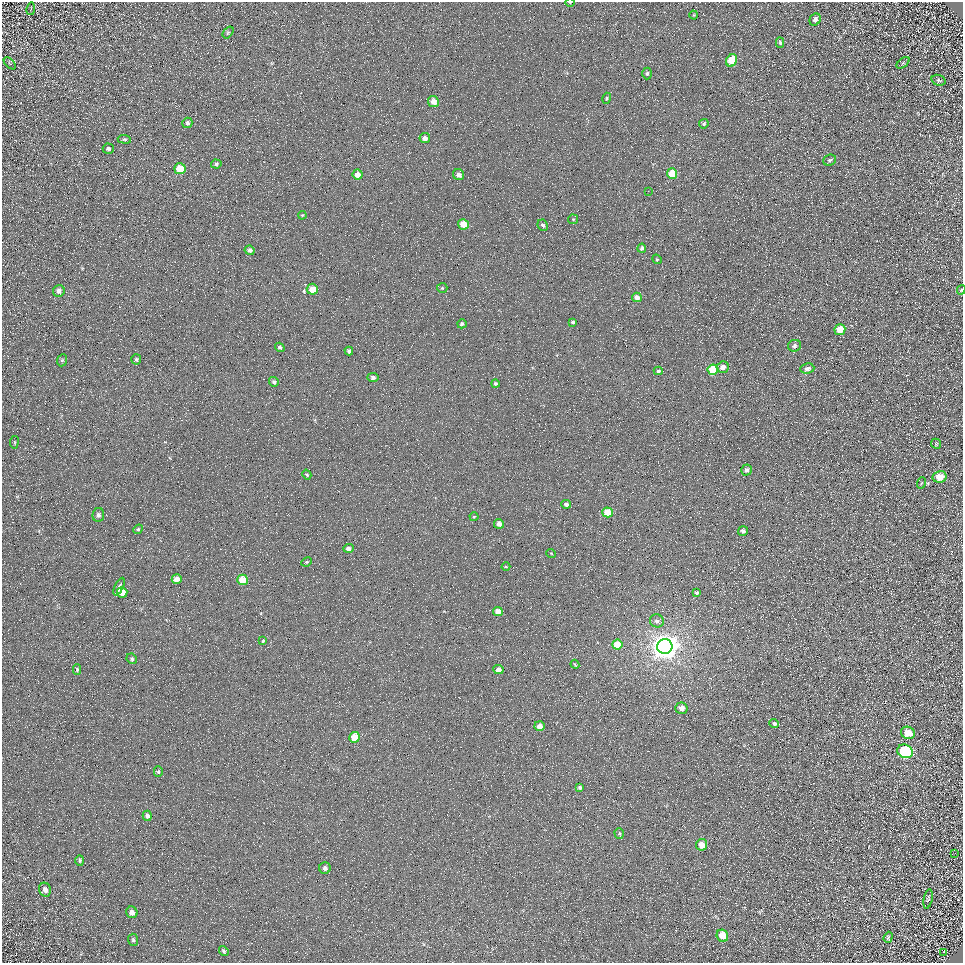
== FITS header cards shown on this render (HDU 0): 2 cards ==
NAXIS1  =                  961
NAXIS2  =                  961

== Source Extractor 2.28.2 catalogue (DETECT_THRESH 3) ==
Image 961 x 961 px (HDU 0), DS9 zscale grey, 1 PNG px = 1 image px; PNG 965 x 965 px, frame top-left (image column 1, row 961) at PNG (2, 2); each listed source drawn as its Kron ellipse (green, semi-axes under 4 px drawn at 4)
Background 5.04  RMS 8.6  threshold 25.8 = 3 sigma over >= 5 px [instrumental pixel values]
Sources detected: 105; all 105 listed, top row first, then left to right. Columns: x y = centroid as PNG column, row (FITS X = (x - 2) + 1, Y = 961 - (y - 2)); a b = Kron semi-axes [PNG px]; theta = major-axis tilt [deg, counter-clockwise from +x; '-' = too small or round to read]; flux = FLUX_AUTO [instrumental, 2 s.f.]
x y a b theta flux
570 2 4 3 - 590
31 9 6 3 80 560
694 15 4 4 - 550
815 20 6 5 - 1900
228 32 7 4 52 830
780 43 5 4 - 870
732 60 6 5 - 15000
10 63 7 3 -45 660
903 63 7 4 37 880
647 73 6 4 89 1100
938 80 7 5 -19 1100
607 98 5 4 - 680
433 101 6 5 - 4900
187 123 5 5 - 1200
704 124 5 4 - 950
425 138 5 5 - 2700
124 139 7 4 -5 830
108 149 5 5 - 1300
830 160 6 5 - 1300
216 164 5 4 - 960
180 169 5 5 - 12000
672 174 5 5 - 16000
358 175 5 5 - 3900
459 175 6 5 - 3000
648 191 2 2 - 320
302 215 4 3 - 510
573 219 5 4 - 680
463 224 5 5 - 11000
543 225 6 5 - 1800
642 248 4 4 - 1100
250 250 5 4 - 1400
657 259 5 4 - 680
442 288 5 5 - 820
312 289 5 5 - 7000
961 290 5 3 - 730
59 291 6 5 - 2100
637 297 5 4 - 3100
573 322 4 3 - 920
462 324 5 4 - 1400
840 330 5 5 - 12000
795 346 6 5 - 1700
280 347 5 4 - 940
349 351 4 4 - 1300
136 359 5 5 - 1100
62 360 6 5 - 860
723 367 6 5 - 3800
807 368 7 5 8 2400
713 370 5 5 - 22000
658 371 4 4 - 1200
373 377 5 4 - 1600
274 382 5 4 - 1500
495 383 4 4 - 950
14 442 6 3 81 640
936 444 5 4 - 700
746 470 5 5 - 1900
307 475 5 4 - 880
940 477 7 6 - 7900
921 483 6 3 70 580
566 504 5 4 - 1900
608 512 5 5 - 18000
98 515 7 6 - 1900
474 517 4 4 - 560
499 524 5 4 - 2800
138 529 5 4 - 810
743 531 5 4 - 1800
348 548 5 4 - 2100
551 553 5 3 - 450
307 562 5 4 - 830
506 567 4 3 - 560
177 579 5 5 - 5000
242 580 5 5 - 14000
119 587 9 3 65 16000
122 592 5 5 - 6500
697 593 4 4 - 1200
498 611 5 4 - 5200
657 621 7 6 - 1800
263 641 4 3 - 660
617 644 5 5 - 11000
665 647 8 7 - 840000
132 659 5 5 - 1100
575 664 4 3 - 590
77 669 5 4 - 1000
498 670 5 4 - 3500
681 708 6 5 - 3700
774 723 5 4 - 1100
539 726 5 5 - 4500
908 733 7 6 - 8700
354 737 5 5 - 12000
905 751 8 6 -24 73000
158 772 5 4 - 670
580 787 4 4 - 1100
147 816 5 4 - 1900
619 833 5 4 - 770
702 845 6 5 - 7600
955 853 2 2 - 280
80 860 5 4 - 790
325 868 6 5 - 2100
45 890 7 6 - 2400
928 899 10 4 78 890
132 912 6 5 - 2900
722 936 6 5 - 12000
888 937 5 4 - 880
133 940 6 5 - 1000
224 951 5 4 - 840
943 952 4 2 - 390
At the frame edge (FLAGS 8, measured only in part): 2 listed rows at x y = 570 2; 961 290